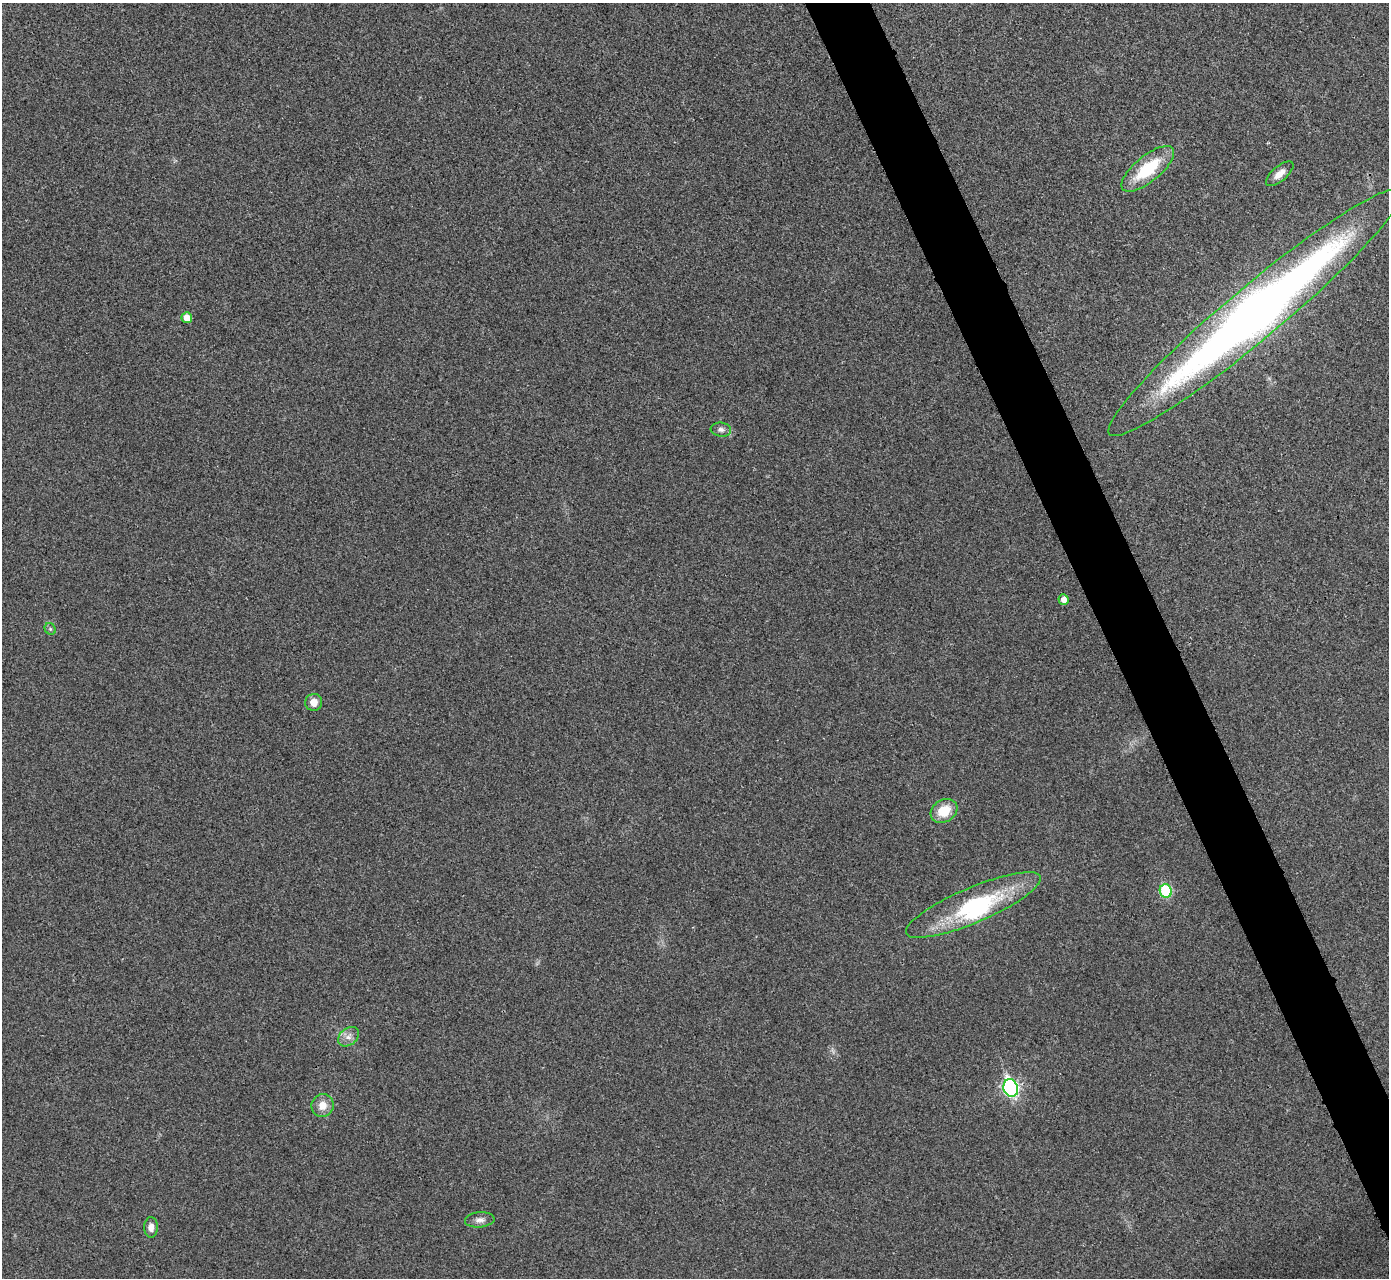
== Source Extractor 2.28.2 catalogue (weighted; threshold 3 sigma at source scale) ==
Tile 6 of 4 x 4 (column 2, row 2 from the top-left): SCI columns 1393-2779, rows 2710-3985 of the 5559 x 5548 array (HDU 1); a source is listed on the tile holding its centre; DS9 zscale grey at full resolution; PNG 1391 x 1280 px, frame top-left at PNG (2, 3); each listed source drawn as its Kron ellipse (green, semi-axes under 4 px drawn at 4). Shown black and unused: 4% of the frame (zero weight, under 3 of 4 exposures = <1% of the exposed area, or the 3 px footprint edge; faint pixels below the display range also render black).
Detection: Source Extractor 2.28.2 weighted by HDU 2 'WHT'; one run over the whole footprint, this tile lists its part. Background 0.0488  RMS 0.0067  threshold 0.0301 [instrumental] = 3 sigma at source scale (4.5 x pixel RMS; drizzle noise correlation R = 1.50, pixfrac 1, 0.05/0.05 arcsec/px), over >= 5 px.
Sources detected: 17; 1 inside a brighter object's white glare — neither listed nor drawn; the other 16 listed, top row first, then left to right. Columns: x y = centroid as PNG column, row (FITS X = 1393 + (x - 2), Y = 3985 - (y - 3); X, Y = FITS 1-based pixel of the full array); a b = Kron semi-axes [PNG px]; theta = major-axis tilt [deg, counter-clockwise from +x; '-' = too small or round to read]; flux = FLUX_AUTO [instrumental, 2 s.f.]
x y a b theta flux
1148 169 32 13 39 35
1280 174 17 7 40 5.7
1255 312 190 26 40 600
187 318 5 5 - 6.2
721 430 10 7 -7 2.6
1063 600 5 5 - 4.2
50 629 6 5 - 1.3
314 702 8 8 - 6
944 811 14 11 31 15
1166 891 7 6 - 41
973 905 73 17 23 62
348 1037 11 8 38 4.1
1011 1088 9 7 -69 160
322 1105 11 11 - 7.4
480 1220 15 7 5 3.6
151 1227 10 6 -90 4.1